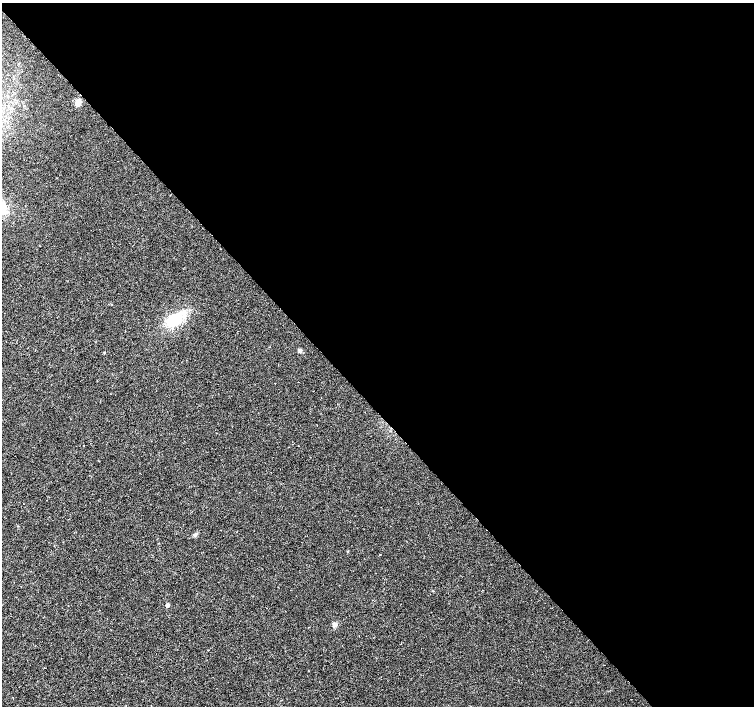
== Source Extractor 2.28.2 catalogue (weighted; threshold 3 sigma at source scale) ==
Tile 8 of 4 x 4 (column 4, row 2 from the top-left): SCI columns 4515-6018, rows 3025-4431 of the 6018 x 5985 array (HDU 1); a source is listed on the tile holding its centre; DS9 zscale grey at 2 x 2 block average (1 PNG px = mean of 2 x 2 image px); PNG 756 x 708 px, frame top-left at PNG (2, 3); no overlay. Shown black and unused: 57% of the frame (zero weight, under 2 of 3 exposures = <1% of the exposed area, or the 3 px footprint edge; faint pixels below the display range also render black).
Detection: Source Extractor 2.28.2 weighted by HDU 2 'WHT'; one run over the whole footprint, this tile lists its part. Background 0.024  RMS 0.0063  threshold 0.0282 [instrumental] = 3 sigma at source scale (4.5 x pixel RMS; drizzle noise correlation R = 1.50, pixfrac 1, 0.0396/0.0396 arcsec/px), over >= 5 px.
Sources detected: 8; all 8 listed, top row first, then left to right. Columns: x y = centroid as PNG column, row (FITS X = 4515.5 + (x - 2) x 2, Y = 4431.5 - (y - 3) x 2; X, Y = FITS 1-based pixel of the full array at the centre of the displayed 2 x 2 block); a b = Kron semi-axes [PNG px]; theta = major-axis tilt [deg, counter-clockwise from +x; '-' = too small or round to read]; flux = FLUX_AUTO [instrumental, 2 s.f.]
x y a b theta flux
78 102 8 6 73 7.5
173 320 22 14 36 41
300 351 4 4 - 2.5
298 446 2 2 - 0.58
195 534 4 4 - 2.6
380 555 2 2 - 1.7
167 605 3 2 - 8.8
335 624 6 5 - 4.2